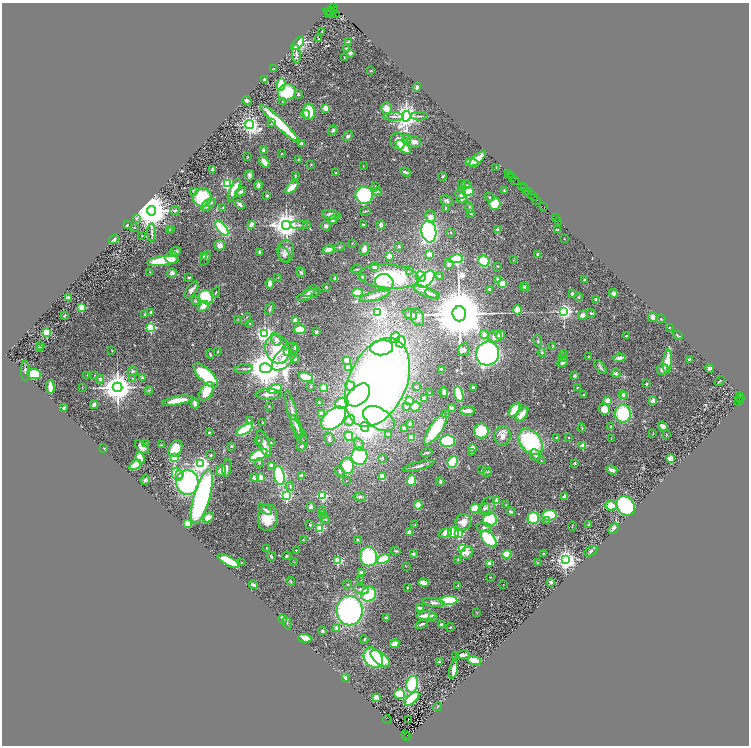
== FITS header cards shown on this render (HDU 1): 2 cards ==
NAXIS1  =                 1493
NAXIS2  =                 1487

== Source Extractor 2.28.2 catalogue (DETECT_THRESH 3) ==
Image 1493 x 1487 px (HDU 1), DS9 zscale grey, zoomed out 1/2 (1 PNG px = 2 x 2 image px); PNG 751 x 748 px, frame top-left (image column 1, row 1486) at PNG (2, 3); each listed source drawn as its Kron ellipse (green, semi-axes under 4 px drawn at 4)
Background 1.03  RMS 0.041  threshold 0.123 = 3 sigma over >= 5 px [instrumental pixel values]
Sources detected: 577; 45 cannot appear on this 1/2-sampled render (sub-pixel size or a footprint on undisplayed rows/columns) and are neither listed nor drawn; of the other 532, the 500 brightest by FLUX_AUTO listed and drawn (32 fainter detections omitted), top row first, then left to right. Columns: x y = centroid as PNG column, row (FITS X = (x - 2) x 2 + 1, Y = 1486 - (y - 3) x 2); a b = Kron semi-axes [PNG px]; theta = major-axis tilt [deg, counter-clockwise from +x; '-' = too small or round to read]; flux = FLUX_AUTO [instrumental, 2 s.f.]
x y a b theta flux
334 8 3 1 - 220
331 11 2 2 - 750
334 11 2 2 - 53
328 13 4 2 - 1100
332 13 9 2 -17 1500
322 32 3 2 - 4
318 38 2 2 - 19
349 42 4 2 - 7.6
298 43 8 4 49 500
347 49 3 3 - 12
350 53 2 2 - 75
296 54 9 3 -86 23
344 57 2 1 - 4
273 69 3 2 - 4.1
371 71 3 2 - 5.5
265 80 3 2 - 44
281 85 6 4 79 390
417 87 4 2 - 26
287 92 9 8 - 450
298 94 4 3 - 10
247 100 5 4 - 21
283 101 3 3 - 7.6
326 108 2 2 - 210
386 109 6 5 - 75
309 112 8 6 -86 200
305 114 4 3 - 26
406 116 5 4 - 9400
419 116 8 2 1 13
394 117 10 3 -3 23
272 123 4 4 - 11
280 124 27 4 -44 430
249 125 4 3 - 4500
333 130 5 4 - 13
348 136 5 4 - 21
407 139 5 3 - 10
398 141 9 7 -80 70
414 142 7 5 -10 49
301 144 2 2 - 61
403 147 9 4 -42 220
263 150 3 3 - 14
282 154 2 2 - 4.7
247 157 2 2 - 5.4
298 159 2 2 - 5.8
477 159 10 3 41 120
264 162 6 3 -53 85
472 163 6 3 -15 180
311 165 2 2 - 4.8
363 166 2 2 - 10
496 167 2 1 - 4.1
213 169 4 3 - 38
405 172 6 3 -21 15
335 173 2 2 - 12
509 173 2 1 - 71
249 175 5 4 - 21
511 175 3 1 - 96
295 176 4 3 - 5.3
443 176 4 3 - 9.9
513 177 2 1 - 50
514 180 2 1 - 70
227 184 3 3 - 1800
462 184 2 2 - 18
258 185 4 3 - 18
467 185 4 3 - 7
292 187 8 3 43 130
375 187 3 2 - 7
522 187 2 1 - 70
524 188 2 1 - 67
234 190 12 4 66 92
504 190 4 3 - 5.7
194 191 4 3 - 23
526 191 2 1 - 64
241 192 6 4 30 20
377 192 4 3 - 8
468 192 6 4 18 140
528 192 2 1 - 68
460 194 5 5 - 30
267 195 2 2 - 12
364 195 9 8 - 630
531 195 3 1 - 130
489 197 5 3 - 8.6
202 198 9 9 - 400
461 198 5 5 - 43
534 198 3 1 - 78
537 200 3 1 - 120
447 201 7 5 -28 23
211 202 4 3 - 14
240 204 5 3 - 17
495 204 6 5 - 160
208 205 7 5 37 28
543 207 3 2 - 130
223 208 4 3 - 8.5
446 208 3 3 - 7.5
470 208 5 3 - 8.9
151 211 4 4 - 30000
175 211 5 3 - 12
365 211 5 2 - 8.2
471 214 3 2 - 4.2
331 215 9 4 -8 44
431 217 6 5 - 35
136 218 4 3 - 10
556 218 2 1 - 33
333 220 4 4 - 13
559 221 2 1 - 36
251 224 4 3 - 32
307 224 3 3 - 5.6
363 224 3 2 - 11
127 225 3 2 - 6.7
286 225 4 4 - 11000
299 225 9 3 0 17
381 225 5 4 - 21
326 226 5 5 - 21
134 227 3 2 - 3.8
222 228 9 4 -49 690
171 229 3 2 - 5.9
557 229 4 2 - 4.8
169 230 3 2 - 5
498 230 4 4 - 25
152 232 9 2 -89 14
429 232 11 7 -81 1600
451 233 2 2 - 20
142 236 3 2 - 4.4
114 239 6 2 43 18
564 239 3 2 - 5.5
352 243 3 2 - 4.3
220 245 5 5 - 42
399 246 4 3 - 11
339 247 5 3 - 10
364 249 6 4 70 46
329 250 6 3 14 76
286 251 11 8 88 50
175 252 5 4 - 20
259 252 3 3 - 11
429 254 2 2 - 250
538 254 4 3 - 14
284 255 8 5 -64 25
389 256 2 2 - 180
204 257 4 4 - 9.1
172 258 6 6 - 42
205 258 8 4 64 14
456 259 7 4 9 450
514 260 3 3 - 4.1
163 261 16 4 6 310
484 261 6 5 - 320
449 264 5 4 - 19
497 266 3 2 - 5.8
374 267 3 3 - 52
357 269 5 3 - 9.2
410 271 2 2 - 17
150 272 2 2 - 5.1
301 272 5 4 - 12
172 273 5 4 - 29
389 276 30 12 -5 540
439 276 2 2 - 6
420 277 5 5 - 290
189 278 3 3 - 9.3
278 278 3 2 - 4.7
363 278 3 3 - 28
335 279 4 3 - 15
426 279 10 6 47 1000
497 279 4 3 - 13
584 280 2 2 - 17
384 282 9 8 - 70
270 284 5 3 - 63
503 284 4 3 - 130
524 286 3 2 - 7.9
326 287 3 2 - 6
526 287 5 4 - 18
490 289 3 2 - 10
191 290 10 4 54 30
310 291 8 3 38 17
425 292 13 4 -25 50
216 293 5 2 - 7.1
357 293 5 3 - 240
572 293 3 2 - 15
614 293 5 4 - 24
432 294 8 3 -24 19
309 295 12 4 21 57
375 296 16 4 16 42
206 297 8 6 -50 420
578 297 4 3 - 6.6
69 298 3 3 - 32
596 300 4 3 - 29
195 301 4 3 - 8.2
203 306 6 4 41 57
82 307 3 3 - 370
270 309 6 3 67 13
517 310 4 3 - 190
564 311 3 3 - 2700
151 312 2 2 - 27
378 312 3 3 - 2400
591 313 5 3 - 11
145 314 2 2 - 21
410 314 7 4 -24 31
459 314 7 7 - 85000
583 315 5 4 - 43
64 316 3 2 - 6.6
418 317 9 6 -65 38
653 317 5 5 - 36
246 319 6 2 58 7.8
661 319 4 3 - 6
238 320 3 2 - 3.7
295 320 3 3 - 69
249 323 2 2 - 8.5
670 327 2 2 - 9.3
151 328 3 3 - 910
300 329 6 4 9 95
316 332 3 2 - 20
47 333 3 3 - 310
265 334 4 3 - 3500
484 334 4 4 - 34
500 335 5 4 - 45
678 335 5 3 - 11
495 336 7 6 - 54
626 336 2 2 - 15
395 337 5 4 - 140
276 339 7 4 -63 32
538 341 6 3 -80 10
400 342 6 5 - 380
41 345 2 1 - 38
553 346 3 3 - 6.8
40 347 3 2 - 9.3
295 348 3 2 - 23
382 348 11 7 6 650
277 349 14 12 -70 440
112 350 3 2 - 4.4
464 350 6 5 - 22
218 352 3 2 - 4.5
287 352 3 3 - 37
542 352 4 4 - 12
488 353 12 11 - 1900
563 353 3 2 - 8.4
210 354 5 2 - 8.3
285 357 17 8 48 100
588 357 2 2 - 4.6
563 358 4 2 - 6.8
619 358 6 3 9 35
295 359 2 2 - 59
346 360 3 2 - 85
689 360 3 2 - 12
667 361 12 4 86 140
562 362 5 4 - 25
348 367 3 3 - 110
600 367 8 4 -52 21
266 368 6 5 - 26000
709 368 4 3 - 16
244 369 9 2 7 14
442 369 3 2 - 11
663 369 6 5 - 47
25 371 10 3 -90 17
133 371 5 4 - 15
616 373 4 4 - 16
34 374 7 5 -7 190
87 375 2 2 - 6.7
94 375 3 2 - 4.3
206 375 16 6 -44 600
574 376 4 4 - 13
306 377 7 4 -20 250
132 378 4 2 - 6.3
142 378 4 3 - 14
100 379 4 4 - 12
719 381 5 2 - 6.1
377 382 47 29 66 6500
647 384 2 2 - 40
311 386 2 2 - 24
350 386 5 4 - 250
50 387 7 3 -87 52
118 387 5 4 - 16000
323 387 4 3 - 260
417 387 3 2 - 6.1
473 387 3 2 - 14
82 388 3 2 - 3.6
577 388 3 2 - 3.6
275 389 7 4 18 190
149 390 4 3 - 8.9
206 391 10 6 60 180
444 392 5 3 - 25
429 393 3 2 - 4.6
268 394 13 5 0 48
459 394 8 3 -74 300
359 395 14 9 45 1100
583 395 3 2 - 4.5
622 395 3 2 - 58
625 395 2 2 - 94
739 396 3 1 - 530
424 398 3 3 - 49
740 398 4 2 - 830
410 400 3 3 - 76
741 400 3 2 - 210
177 401 15 3 10 140
608 401 2 2 - 290
653 401 2 2 - 130
739 402 3 3 - 130
319 403 3 3 - 10
342 403 7 5 13 130
195 404 4 3 - 63
94 405 4 3 - 27
269 406 3 3 - 5.4
406 407 3 2 - 8.5
415 407 5 4 - 170
64 408 4 3 - 9
451 408 3 3 - 16
604 409 6 5 - 110
515 410 8 3 56 260
467 411 8 3 3 42
623 413 9 7 -88 440
321 414 3 3 - 49
445 414 3 2 - 6.7
522 414 9 4 54 79
293 417 27 4 -76 69
334 418 14 9 42 1100
379 419 17 10 -31 310
249 420 4 3 - 7.6
350 420 6 4 53 23
262 423 3 2 - 9.6
410 424 3 3 - 6.4
297 426 12 4 -67 33
663 426 5 3 - 46
365 427 5 4 - 4800
611 427 3 2 - 11
404 428 4 3 - 20
582 428 4 2 - 5.8
436 429 18 6 56 350
245 430 9 4 30 730
481 431 7 7 - 230
300 432 15 4 -60 24
209 433 3 3 - 16
388 434 4 3 - 7.3
653 434 3 2 - 3.6
666 435 4 2 - 8.8
349 436 5 4 - 300
502 436 10 8 82 54
411 438 3 3 - 99
556 438 4 4 - 9.8
569 438 2 2 - 13
611 438 3 2 - 3.6
329 439 6 5 - 21
258 440 2 2 - 5.9
448 441 7 6 - 440
531 442 15 10 -50 700
264 443 14 5 -71 51
271 443 3 3 - 9.3
145 444 4 3 - 13
359 444 7 3 -63 17
161 445 3 3 - 8.6
231 446 2 2 - 28
301 446 4 3 - 11
583 446 2 2 - 200
142 447 8 5 -46 45
472 448 3 3 - 93
104 449 3 2 - 6.8
175 449 9 6 61 170
472 452 2 2 - 17
427 453 6 2 14 14
211 455 3 3 - 10
259 455 9 5 28 570
535 455 6 5 - 27
359 456 8 8 - 530
140 457 6 3 -69 91
174 458 3 3 - 680
382 458 4 3 - 8.4
670 458 3 2 - 270
541 461 3 3 - 5.5
453 462 6 5 - 490
259 463 5 3 - 8.1
575 463 2 2 - 10
201 464 4 3 - 2800
135 465 7 3 36 120
271 466 4 3 - 56
347 466 8 6 -85 290
419 466 16 3 15 37
227 468 9 3 84 22
221 470 5 5 - 41
482 470 3 2 - 8.4
612 470 5 3 - 47
340 471 5 4 - 11
487 472 5 2 - 5.4
177 474 7 5 -68 400
180 475 2 2 - 100
279 475 9 5 -80 720
301 476 3 3 - 25
254 477 4 3 - 21
383 477 3 3 - 130
260 478 3 3 - 110
145 480 5 4 - 14
411 480 5 4 - 210
346 481 2 2 - 4.9
187 482 12 11 - 1200
440 482 4 3 - 14
290 486 5 3 - 11
286 495 3 3 - 1800
322 496 3 3 - 920
202 497 28 8 74 2100
360 497 6 3 -3 17
564 497 2 2 - 110
496 501 3 3 - 63
506 504 3 2 - 3.8
418 505 4 4 - 120
488 506 9 6 74 35
611 506 5 5 - 95
626 506 10 8 -52 780
311 507 4 4 - 19
475 508 5 4 - 160
484 508 6 4 42 19
265 509 8 3 -32 22
323 510 4 3 - 13
511 512 4 3 - 12
322 515 4 3 - 9.8
549 515 7 5 5 410
208 518 6 4 37 57
268 518 13 10 83 180
533 518 6 5 - 270
325 519 5 3 - 9.6
490 519 7 6 - 390
547 521 2 2 - 18
463 522 8 8 - 85
187 524 4 3 - 100
310 525 3 2 - 7.5
415 525 3 2 - 5.9
588 525 4 3 - 9.2
572 526 4 2 - 3.9
319 528 3 3 - 610
484 528 7 4 -7 20
614 529 6 3 47 27
409 532 2 2 - 110
445 533 7 4 20 64
453 533 5 5 - 230
458 534 3 3 - 620
489 539 9 5 -46 460
303 540 2 2 - 15
357 540 3 3 - 7.2
267 548 3 2 - 8.4
463 549 3 3 - 940
296 550 2 2 - 8.8
396 551 4 2 - 10
591 551 7 4 31 15
467 553 6 6 - 37
413 554 2 2 - 41
507 554 4 4 - 170
544 554 2 2 - 6.5
271 556 4 3 - 10
287 556 4 3 - 10
369 557 9 8 - 530
383 559 7 4 24 450
458 560 3 3 - 4.7
565 560 4 3 - 6000
229 561 12 4 -27 260
338 561 3 3 - 640
242 562 2 2 - 6.5
294 562 2 2 - 3.8
490 563 2 2 - 170
537 563 3 3 - 6.6
406 566 2 2 - 3.7
361 572 2 2 - 77
490 577 3 2 - 4.3
361 580 2 2 - 4.2
291 581 4 2 - 4.1
551 582 3 2 - 27
424 583 5 2 - 89
348 584 4 2 - 5.6
253 585 4 3 - 15
503 585 2 1 - 4.9
458 586 3 2 - 4.8
408 587 3 2 - 4.3
361 590 8 4 -14 25
369 594 8 7 - 370
448 601 9 4 2 400
434 603 11 4 -9 36
420 608 3 2 - 35
350 611 14 13 - 1700
477 612 3 2 - 3.7
427 616 10 2 4 130
433 617 2 2 - 27
386 618 4 3 - 12
282 619 4 3 - 84
287 623 6 2 -74 8.4
422 624 6 3 22 20
442 624 4 3 - 12
450 627 4 2 - 6
337 628 3 3 - 57
322 631 4 3 - 8.9
305 638 7 4 -5 180
364 639 4 3 - 9.2
395 644 4 3 - 56
456 655 2 2 - 6.5
463 655 7 3 11 42
373 658 11 8 -51 550
380 659 11 6 -39 300
475 660 6 3 -17 160
439 662 3 2 - 9.3
454 669 9 3 79 62
345 677 4 3 - 11
412 684 8 6 77 470
400 694 5 4 - 190
376 698 3 3 - 76
412 699 9 4 41 250
437 707 4 2 - 4.3
387 719 4 1 - 530
408 719 2 1 - 49
405 735 2 1 - 57
408 737 3 2 - 360
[32 fainter detections neither listed nor drawn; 45 sub-pixel or undisplayed-footprint detections neither listed nor drawn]